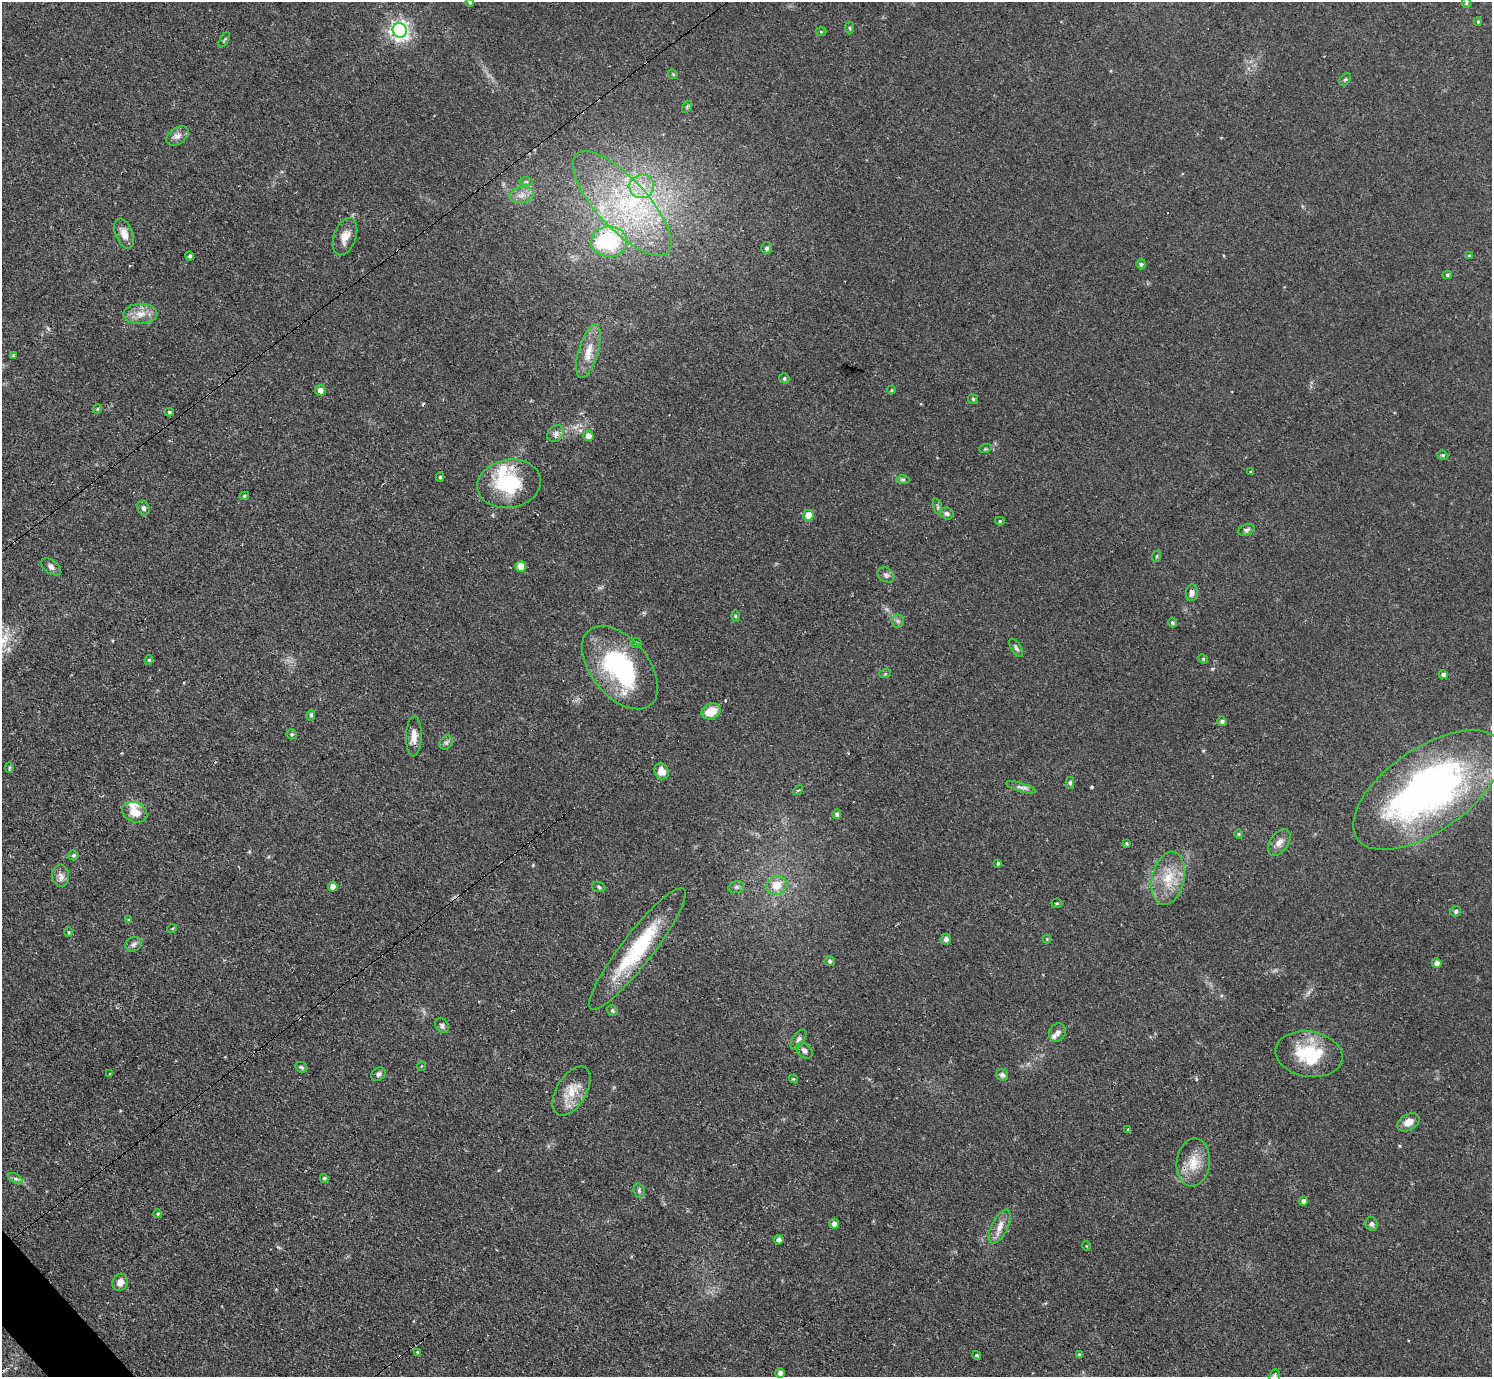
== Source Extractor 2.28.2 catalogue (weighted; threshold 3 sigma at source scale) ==
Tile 7 of 4 x 4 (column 3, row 2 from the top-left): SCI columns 3042-4531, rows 3082-4456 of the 6126 x 6131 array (HDU 1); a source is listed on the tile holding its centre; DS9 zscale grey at full resolution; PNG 1494 x 1379 px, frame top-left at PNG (2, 2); each listed source drawn as its Kron ellipse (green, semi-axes under 4 px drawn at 4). Shown black and unused: <1% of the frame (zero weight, under 3 of 4 exposures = <1% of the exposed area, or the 3 px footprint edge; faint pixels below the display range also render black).
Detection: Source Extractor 2.28.2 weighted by HDU 2 'WHT'; one run over the whole footprint, this tile lists its part. Background 0.0738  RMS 0.006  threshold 0.027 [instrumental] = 3 sigma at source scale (4.5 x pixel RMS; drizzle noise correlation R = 1.50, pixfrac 1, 0.05/0.05 arcsec/px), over >= 5 px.
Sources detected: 145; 5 cosmic-ray / hot-pixel residue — neither listed nor drawn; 10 inside a brighter listed object's ellipse — not listed separately; the other 130 listed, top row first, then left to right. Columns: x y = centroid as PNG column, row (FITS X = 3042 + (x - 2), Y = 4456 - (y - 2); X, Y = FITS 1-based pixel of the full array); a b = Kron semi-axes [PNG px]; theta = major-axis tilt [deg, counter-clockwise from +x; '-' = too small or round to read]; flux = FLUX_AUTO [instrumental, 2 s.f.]
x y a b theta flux
470 3 4 4 - 0.8
1466 3 5 4 - 0.67
1478 22 4 4 - 0.68
849 28 6 4 -88 0.78
400 30 7 7 - 270
821 31 5 3 - 0.69
224 40 8 2 60 0.65
673 74 5 4 - 0.72
1345 79 7 5 48 0.99
687 107 7 4 56 0.9
177 136 12 8 34 3.4
526 182 6 4 0 0.84
642 186 12 11 - 9.3
522 195 12 8 10 4.4
622 204 67 25 -47 76
124 234 15 8 -69 6
345 237 19 11 70 6.9
609 242 18 15 -1 52
767 248 6 5 - 1.5
190 256 5 4 - 1.3
1469 256 4 3 - 0.63
1141 264 5 5 - 1.3
1447 275 5 4 - 1
140 314 17 10 1 6.9
588 351 28 10 73 9.8
13 355 2 2 - 0.67
784 378 5 5 - 1.1
320 390 5 5 - 3.3
891 390 4 4 - 0.64
973 399 5 5 - 1
97 409 5 4 - 0.73
169 412 4 3 - 0.88
556 434 9 7 45 2.6
588 436 5 5 - 3.7
985 449 6 4 18 0.65
1443 455 6 4 -19 0.81
1250 472 4 3 - 0.53
440 477 4 4 - 0.97
903 480 6 4 0 1.1
509 484 32 24 10 38
244 496 5 4 - 0.88
938 507 8 3 -71 1.1
144 508 7 6 - 1.9
947 513 7 6 - 1.7
808 515 5 5 - 10
1000 521 5 4 - 0.79
1247 530 8 5 25 1.5
1157 556 6 3 72 0.65
521 566 5 5 - 10
51 567 11 6 -35 2.2
886 575 9 7 -36 1.9
1192 593 8 6 83 2.8
735 616 6 4 -89 0.81
898 621 6 6 - 1.6
1172 623 5 4 - 1
636 643 5 5 - 0.98
1016 648 10 5 -59 1.5
1203 659 5 4 - 0.72
149 660 5 4 - 0.86
620 668 48 28 -51 74
885 674 6 4 19 0.75
1443 675 4 4 - 2.1
711 711 10 7 25 11
311 715 5 4 - 0.99
1222 721 5 4 - 1.5
292 734 5 5 - 0.95
414 736 20 8 89 5.2
446 742 8 6 53 1.5
9 768 5 4 - 0.94
662 771 8 7 - 5.8
1070 783 6 4 89 1.1
1021 787 15 4 -17 2.2
798 790 5 3 - 0.84
1428 790 86 41 35 280
135 812 13 9 -24 8.2
837 814 5 4 - 1.7
1239 834 5 3 - 0.75
1279 842 15 9 55 4.3
1127 843 3 2 - 1.3
73 855 5 5 - 1.2
998 863 4 3 - 0.97
61 876 11 8 -86 3.4
1168 878 27 16 77 17
777 885 10 9 - 9.2
333 887 5 4 - 2.9
599 887 7 5 -20 1.1
736 887 8 6 14 1.6
1057 903 5 5 - 0.79
1456 911 5 5 - 1.3
129 920 4 4 - 0.77
172 929 5 3 - 0.54
68 932 5 3 - 0.61
946 939 5 5 - 2.2
1047 939 4 4 - 0.57
134 944 8 7 - 2
637 949 76 16 52 50
830 961 5 5 - 1.3
1437 963 5 4 - 2.7
612 1010 5 5 - 1.1
442 1026 8 6 -48 1.6
1057 1032 9 8 - 2.6
798 1040 11 6 57 2.1
804 1050 9 6 -47 2.3
1309 1054 34 22 -9 30
421 1066 5 3 - 0.54
301 1067 6 5 - 1.2
110 1074 4 4 - 0.51
379 1074 8 6 34 1.7
1002 1075 6 5 - 1.8
793 1079 4 4 - 0.68
571 1091 27 15 58 12
1408 1122 12 8 31 5.3
1128 1130 3 3 - 1.3
1193 1162 24 16 82 12
324 1178 4 4 - 1.1
16 1179 8 4 -29 1.6
639 1191 7 5 -71 1.3
1303 1201 4 4 - 2.1
158 1214 4 4 - 0.81
834 1224 5 4 - 2.6
1372 1224 7 6 - 1.6
1000 1227 18 8 63 5.7
779 1240 5 5 - 1.9
1086 1246 5 3 - 0.45
120 1282 9 7 66 4.3
417 1352 3 3 - 0.59
977 1355 4 4 - 0.82
1079 1355 4 3 - 1
780 1373 4 4 - 2.7
1275 1376 7 5 81 1.1
Overlapping masked pixels (flux is a lower limit): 1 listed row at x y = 609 242
Isophote crosses this tile's border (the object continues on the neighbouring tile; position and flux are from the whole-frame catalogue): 2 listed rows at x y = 470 3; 1275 1376